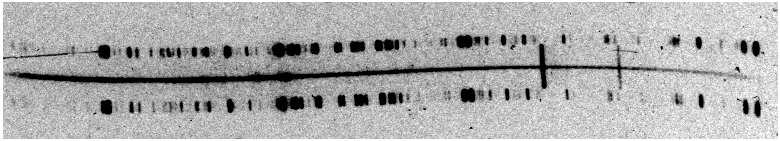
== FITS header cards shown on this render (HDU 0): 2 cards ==
NAXIS1  =                 3102
NAXIS2  =                  548

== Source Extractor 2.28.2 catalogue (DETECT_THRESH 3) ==
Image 3102 x 548 px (HDU 0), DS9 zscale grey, zoomed out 1/4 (1 PNG px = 4 x 4 image px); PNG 780 x 141 px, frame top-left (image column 1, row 545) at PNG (3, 2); no overlay
Background 28100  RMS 870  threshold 2610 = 3 sigma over >= 5 px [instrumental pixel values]
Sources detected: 27; all 27 listed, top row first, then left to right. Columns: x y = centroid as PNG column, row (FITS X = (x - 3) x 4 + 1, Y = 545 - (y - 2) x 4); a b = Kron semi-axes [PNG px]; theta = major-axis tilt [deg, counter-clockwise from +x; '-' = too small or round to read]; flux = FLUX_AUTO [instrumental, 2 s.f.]
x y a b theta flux
207 5 2 1 - 83000
224 5 2 1 - 130000
269 13 2 1 - 110000
272 25 2 1 - 120000
346 53 2 1 - 130000
184 57 3 1 - 130000
357 57 2 1 - 150000
399 57 2 2 - 180000
200 60 4 1 - 270000
200 61 2 1 - 140000
387 63 2 1 - 140000
162 64 2 1 - 110000
244 64 2 1 - 79000
630 72 2 1 - 130000
461 81 3 1 - 130000
313 85 3 2 - 290000
663 85 2 1 - 150000
306 86 2 1 - 120000
266 87 2 1 - 150000
486 88 2 1 - 160000
248 89 3 1 - 250000
305 91 3 2 - 260000
496 105 2 1 - 130000
612 108 2 1 - 87000
168 114 2 1 - 99000
422 126 2 1 - 110000
274 128 2 1 - 72000